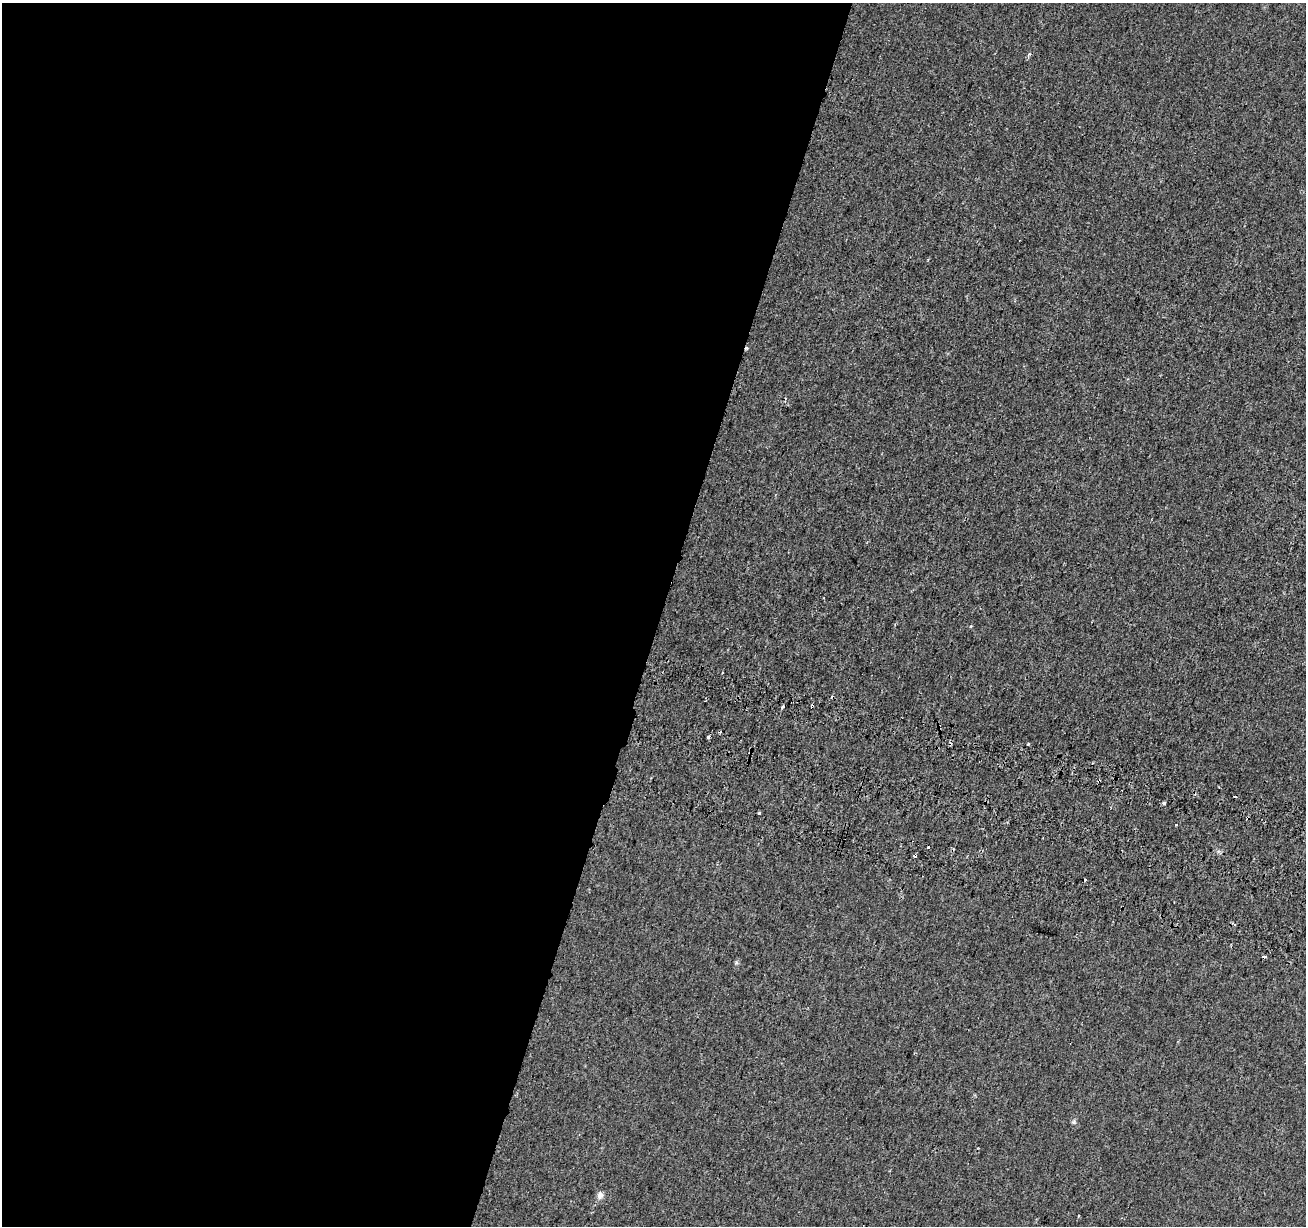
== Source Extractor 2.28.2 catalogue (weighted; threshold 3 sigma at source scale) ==
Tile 5 of 4 x 4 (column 1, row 2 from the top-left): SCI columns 21-1324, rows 2725-3948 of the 5264 x 5510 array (HDU 1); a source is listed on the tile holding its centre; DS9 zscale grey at full resolution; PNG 1308 x 1228 px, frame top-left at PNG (2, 3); no overlay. Shown black and unused: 51% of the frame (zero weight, under 2 of 3 exposures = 3% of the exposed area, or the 3 px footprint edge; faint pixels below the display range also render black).
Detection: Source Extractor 2.28.2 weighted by HDU 2 'WHT'; one run over the whole footprint, this tile lists its part. Background 1.88e-04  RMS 0.0038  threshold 0.0173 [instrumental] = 3 sigma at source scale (4.5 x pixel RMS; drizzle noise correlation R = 1.50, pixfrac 1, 0.0396/0.0396 arcsec/px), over >= 5 px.
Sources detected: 22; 8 cosmic-ray / hot-pixel residue — not listed; the other 14 listed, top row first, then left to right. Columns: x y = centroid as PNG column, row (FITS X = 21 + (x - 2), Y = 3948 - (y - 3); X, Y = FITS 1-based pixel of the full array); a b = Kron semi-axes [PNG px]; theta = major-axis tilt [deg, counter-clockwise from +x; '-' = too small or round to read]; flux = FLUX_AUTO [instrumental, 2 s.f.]
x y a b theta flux
1029 54 6 4 45 0.6
970 626 4 3 - 0.49
722 673 3 3 - 0.79
783 707 4 3 - 0.78
720 732 4 3 - 0.37
708 737 4 3 - 1.7
1028 744 3 3 - 0.65
1099 781 4 3 - 0.6
1164 803 3 3 - 1.6
1176 825 3 3 - 1
929 847 3 3 - 2.2
1234 924 4 3 - 0.48
1074 1122 7 6 - 0.71
600 1195 9 7 70 1.7
Overlapping masked pixels (flux is a lower limit): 1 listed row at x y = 1099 781